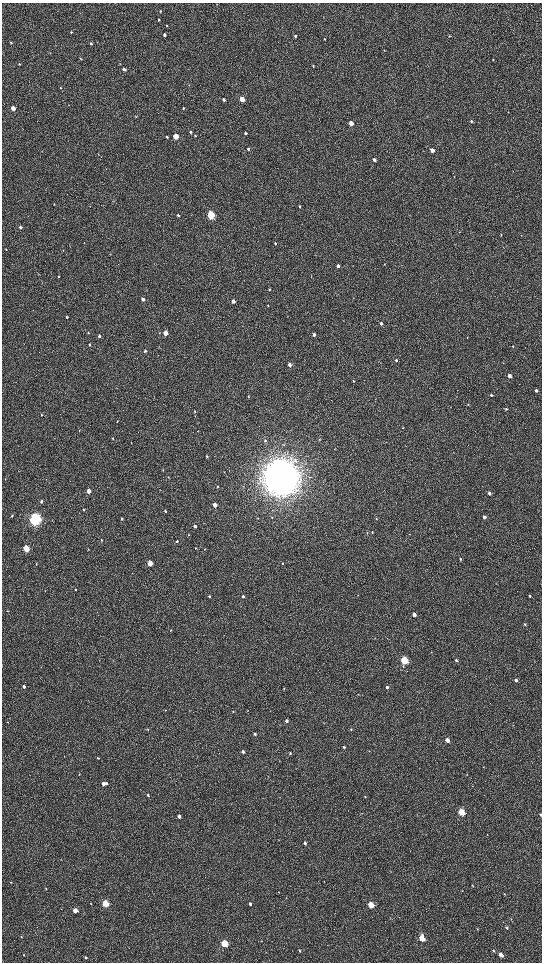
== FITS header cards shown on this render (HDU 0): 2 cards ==
NAXIS1  =                 1080 / length of data axis 1
NAXIS2  =                 1920 / length of data axis 2

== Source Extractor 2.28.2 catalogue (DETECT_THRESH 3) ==
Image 1080 x 1920 px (HDU 0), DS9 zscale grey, zoomed out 1/2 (1 PNG px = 2 x 2 image px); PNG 544 x 964 px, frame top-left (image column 1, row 1919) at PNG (2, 3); no overlay
Background 540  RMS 41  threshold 124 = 3 sigma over >= 5 px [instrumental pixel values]
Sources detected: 177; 5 cannot appear on this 1/2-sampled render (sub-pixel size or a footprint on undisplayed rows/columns) and are not listed; the other 172 listed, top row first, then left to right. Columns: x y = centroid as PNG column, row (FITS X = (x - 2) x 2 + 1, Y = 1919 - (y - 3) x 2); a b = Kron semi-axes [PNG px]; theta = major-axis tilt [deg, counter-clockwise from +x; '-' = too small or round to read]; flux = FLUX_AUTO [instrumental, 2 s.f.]
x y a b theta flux
160 11 3 2 - 6.5e+03
158 20 3 2 - 6.4e+03
167 25 3 2 - 5.2e+03
71 32 3 3 - 7.0e+03
165 35 3 2 - 2.2e+04
295 36 3 3 - 9.4e+03
449 36 3 3 - 7.0e+03
325 39 3 2 - 5.4e+03
11 43 3 2 - 7.2e+03
91 44 3 2 - 1.0e+04
81 59 4 2 - 3.8e+03
493 59 2 2 - 4.0e+03
19 64 3 3 - 8.5e+03
120 64 3 2 - 2.6e+03
313 66 3 2 - 6.0e+03
124 69 3 3 - 3.2e+04
189 85 2 2 - 2.6e+03
61 88 3 3 - 4.2e+03
242 99 3 3 - 1.4e+05
224 100 3 3 - 2.3e+04
13 108 3 3 - 1.0e+05
183 108 3 2 - 7.8e+03
136 117 3 2 - 3.6e+03
471 121 3 3 - 1.2e+04
351 123 3 3 - 9.5e+04
190 132 3 3 - 1.2e+04
245 133 3 3 - 1.3e+04
176 136 3 3 - 2.6e+05
195 136 3 2 - 6.2e+03
167 137 3 3 - 9.9e+03
248 149 3 3 - 9.0e+03
432 150 3 3 - 5.8e+04
374 160 3 2 - 3.1e+04
54 204 3 2 - 3.2e+03
300 206 3 2 - 9.2e+03
178 215 3 2 - 9.8e+03
211 215 4 3 - 7.7e+05
20 227 3 3 - 1.7e+04
501 235 3 2 - 5.8e+03
275 243 4 3 - 9.6e+03
6 249 3 2 - 5.4e+03
338 266 3 3 - 2.6e+04
38 274 3 2 - 3.3e+03
58 277 4 2 - 4.9e+03
269 289 3 3 - 6.6e+03
147 290 3 2 - 3.5e+03
143 299 3 3 - 3.6e+04
233 301 3 3 - 2.9e+04
268 306 3 2 - 4.1e+03
67 317 3 3 - 9.8e+03
381 323 3 3 - 2.1e+04
88 333 4 2 - 4.5e+03
165 333 3 3 - 1.1e+05
314 334 3 3 - 3.4e+04
99 336 3 3 - 9.8e+03
89 344 3 3 - 9.3e+03
513 346 3 2 - 4.7e+03
145 351 3 3 - 1.2e+04
396 360 4 3 - 1.3e+04
290 365 3 3 - 4.9e+04
509 376 3 3 - 3.8e+04
353 381 4 3 - 7.3e+03
536 391 3 3 - 2.0e+04
491 395 3 3 - 1.1e+04
248 396 3 2 - 4.5e+03
468 404 4 3 - 6.5e+03
506 409 3 3 - 9.3e+03
195 412 3 3 - 7.3e+03
42 415 3 2 - 5.2e+03
117 421 3 2 - 4.4e+03
403 428 3 2 - 3.7e+03
79 430 3 2 - 3.7e+03
113 438 3 2 - 5.6e+03
319 439 3 2 - 3.0e+03
265 440 3 3 - 8.0e+03
335 449 3 2 - 3.5e+03
207 456 3 2 - 7.7e+03
163 470 3 2 - 5.2e+03
225 471 3 2 - 2.7e+03
168 477 3 2 - 4.2e+03
281 478 14 13 - 1.9e+07
5 479 3 2 - 2.9e+03
217 486 4 3 - 5.8e+03
160 490 2 2 - 2.7e+03
89 491 3 3 - 7.9e+04
489 493 3 3 - 2.3e+04
41 501 4 3 - 1.7e+04
215 505 3 3 - 6.3e+04
83 510 3 2 - 9.0e+03
165 511 3 3 - 1.0e+04
12 516 3 2 - 6.5e+03
272 517 3 2 - 5.1e+03
484 517 3 2 - 2.6e+04
35 519 5 4 - 2.6e+06
122 519 3 3 - 1.1e+04
376 519 3 3 - 5.6e+03
195 526 3 3 - 2.0e+04
372 532 3 2 - 4.5e+03
367 533 3 2 - 4.2e+03
409 534 2 2 - 3.0e+03
189 535 3 3 - 5.4e+03
101 540 4 2 - 5.0e+03
177 541 3 3 - 1.1e+04
26 548 4 3 - 4.1e+05
196 548 3 2 - 4.3e+03
205 549 2 2 - 3.3e+03
460 559 3 3 - 9.2e+03
150 563 3 3 - 1.8e+05
282 563 3 3 - 4.8e+03
36 564 3 2 - 4.0e+03
75 589 3 3 - 7.3e+03
45 590 3 2 - 3.2e+03
358 595 3 2 - 2.9e+03
243 596 3 3 - 1.4e+04
530 596 3 3 - 7.8e+03
209 597 3 2 - 8.0e+03
7 611 3 2 - 3.2e+03
414 615 3 3 - 6.1e+04
525 624 3 3 - 7.1e+03
171 630 3 2 - 3.7e+03
404 660 4 3 - 8.6e+05
456 660 3 2 - 1.0e+04
516 680 4 3 - 2.3e+04
24 687 3 3 - 2.1e+04
387 687 3 3 - 1.6e+04
284 688 4 2 - 3.7e+03
358 694 3 2 - 2.5e+03
165 710 3 2 - 4.1e+03
189 711 3 2 - 4.0e+03
233 711 3 2 - 5.4e+03
287 721 3 3 - 2.0e+04
8 722 2 2 - 2.6e+03
148 729 3 2 - 5.0e+03
351 729 3 3 - 7.4e+03
255 734 3 2 - 1.2e+04
447 740 3 3 - 6.6e+04
344 747 3 2 - 1.6e+04
243 752 3 2 - 1.9e+04
290 753 3 3 - 7.4e+03
64 756 3 2 - 2.9e+03
98 758 4 3 - 6.3e+03
79 774 3 2 - 4.3e+03
103 783 3 3 - 4.2e+04
106 783 3 3 - 1.5e+04
148 795 3 2 - 1.0e+04
365 797 3 3 - 6.3e+03
462 812 3 3 - 4.4e+05
541 815 3 2 - 1.1e+04
179 816 3 3 - 2.9e+04
305 843 3 2 - 1.7e+04
11 882 3 2 - 3.7e+03
472 886 3 2 - 5.8e+03
46 889 3 2 - 4.5e+03
462 891 3 2 - 3.6e+03
279 892 2 2 - 3.4e+03
504 894 3 3 - 5.8e+03
91 904 3 2 - 3.8e+03
106 904 3 3 - 4.5e+05
250 904 3 3 - 1.6e+04
371 905 3 3 - 3.8e+05
61 909 3 2 - 2.8e+03
75 910 3 3 - 1.2e+05
507 928 4 3 - 1.0e+04
477 929 3 2 - 4.4e+03
21 937 3 2 - 4.0e+03
422 938 4 3 - 2.4e+05
224 943 3 3 - 5.5e+05
299 950 3 2 - 4.3e+03
493 951 4 3 - 1.1e+04
23 955 3 2 - 4.3e+03
501 955 3 3 - 6.7e+04
86 958 3 3 - 7.9e+03
At the frame edge (FLAGS 8, measured only in part): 1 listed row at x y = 541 815
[5 sub-pixel or undisplayed-footprint detections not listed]